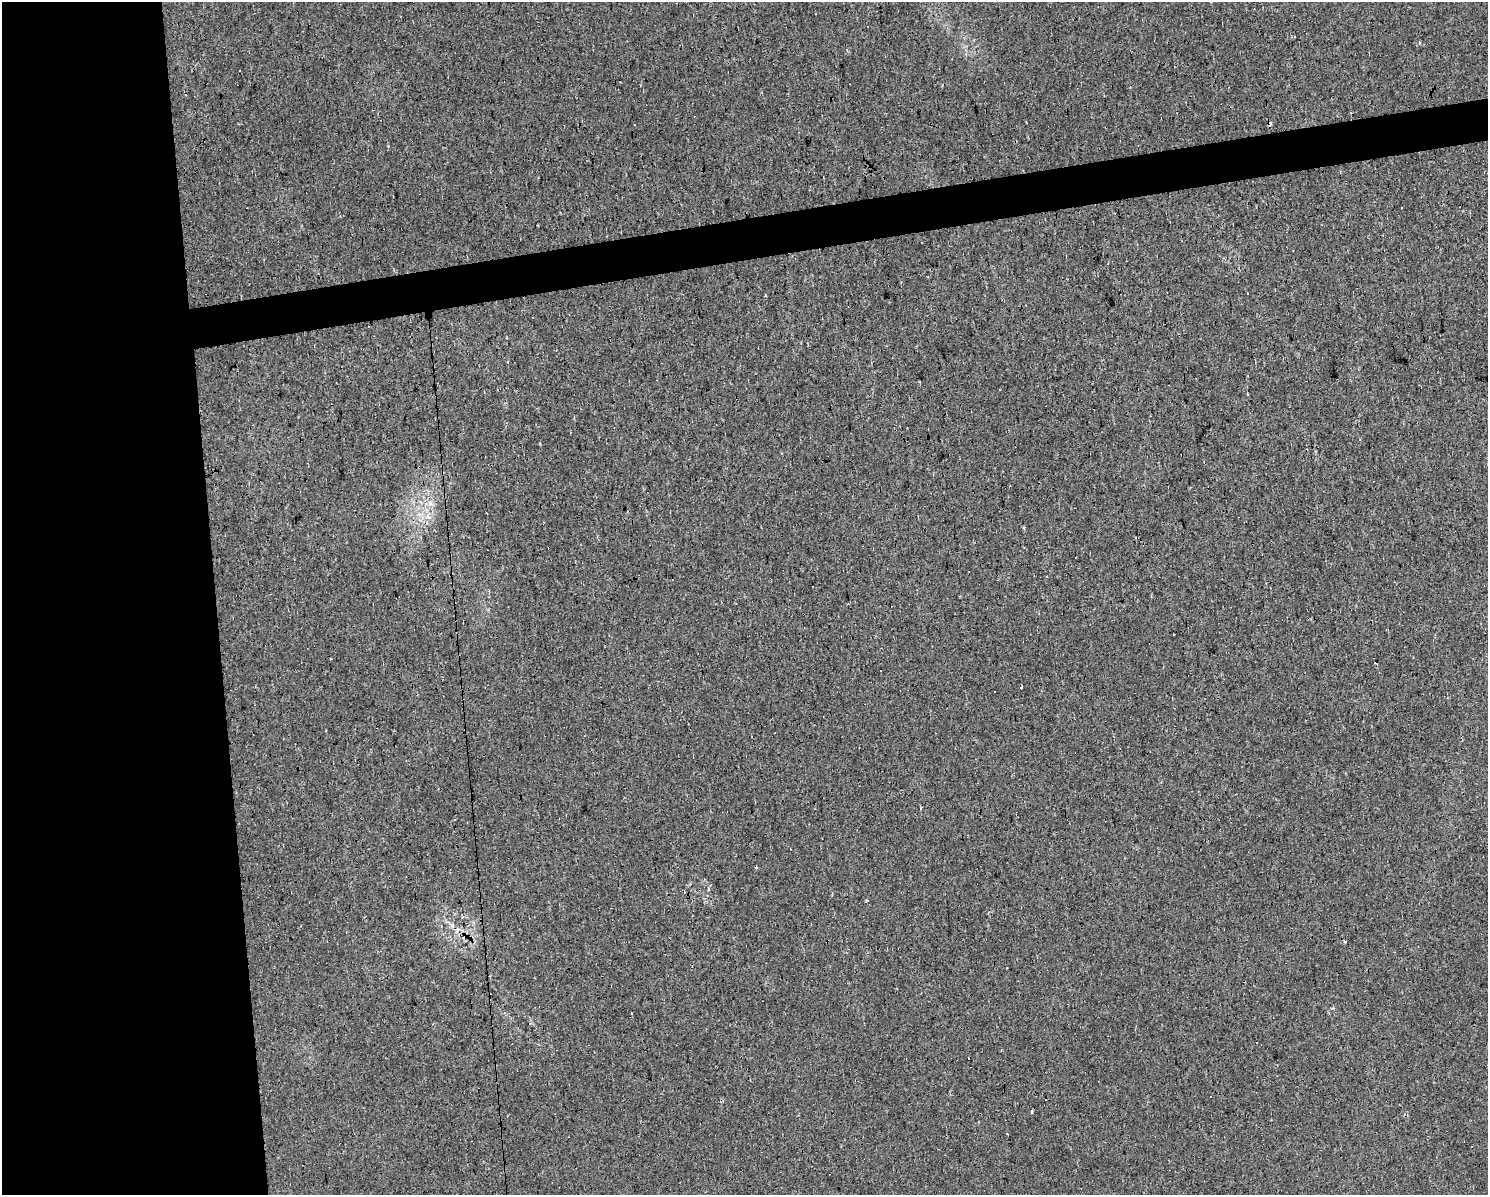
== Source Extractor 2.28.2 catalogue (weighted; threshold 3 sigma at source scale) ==
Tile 7 of 3 x 4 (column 1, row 3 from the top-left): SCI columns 63-1548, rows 1194-2386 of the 4537 x 4771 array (HDU 1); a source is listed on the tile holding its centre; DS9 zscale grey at full resolution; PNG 1490 x 1197 px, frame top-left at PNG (2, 2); no overlay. Shown black and unused: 18% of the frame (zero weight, under 2 of 3 exposures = <1% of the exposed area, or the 3 px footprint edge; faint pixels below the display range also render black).
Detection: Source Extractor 2.28.2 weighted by HDU 2 'WHT'; one run over the whole footprint, this tile lists its part. Background 0.0206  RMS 0.006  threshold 0.0268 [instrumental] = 3 sigma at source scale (4.5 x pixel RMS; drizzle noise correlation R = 1.50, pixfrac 1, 0.0396/0.0396 arcsec/px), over >= 5 px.
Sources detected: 22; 10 cosmic-ray / hot-pixel residue — not listed; the other 12 listed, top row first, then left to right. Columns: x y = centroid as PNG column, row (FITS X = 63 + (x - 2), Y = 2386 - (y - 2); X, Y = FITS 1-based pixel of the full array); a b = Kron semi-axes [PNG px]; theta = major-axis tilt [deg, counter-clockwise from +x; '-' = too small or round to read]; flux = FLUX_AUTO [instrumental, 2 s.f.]
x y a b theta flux
1270 123 5 4 - 4.3
765 295 3 3 - 1.2
430 503 7 5 -47 1.9
1173 634 3 3 - 7.5
1376 663 3 2 - 0.53
1021 687 4 3 - 1.5
995 691 3 2 - 0.89
868 901 3 3 - 3.9
1345 942 3 2 - 0.75
490 995 3 2 - 2.1
1257 1043 3 3 - 14
1032 1112 5 2 - 0.88
Overlapping masked pixels (flux is a lower limit): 2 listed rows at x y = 1270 123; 490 995
Unlisted compact peaks at least as high as the median listed source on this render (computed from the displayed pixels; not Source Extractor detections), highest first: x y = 388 146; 1420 43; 708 889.